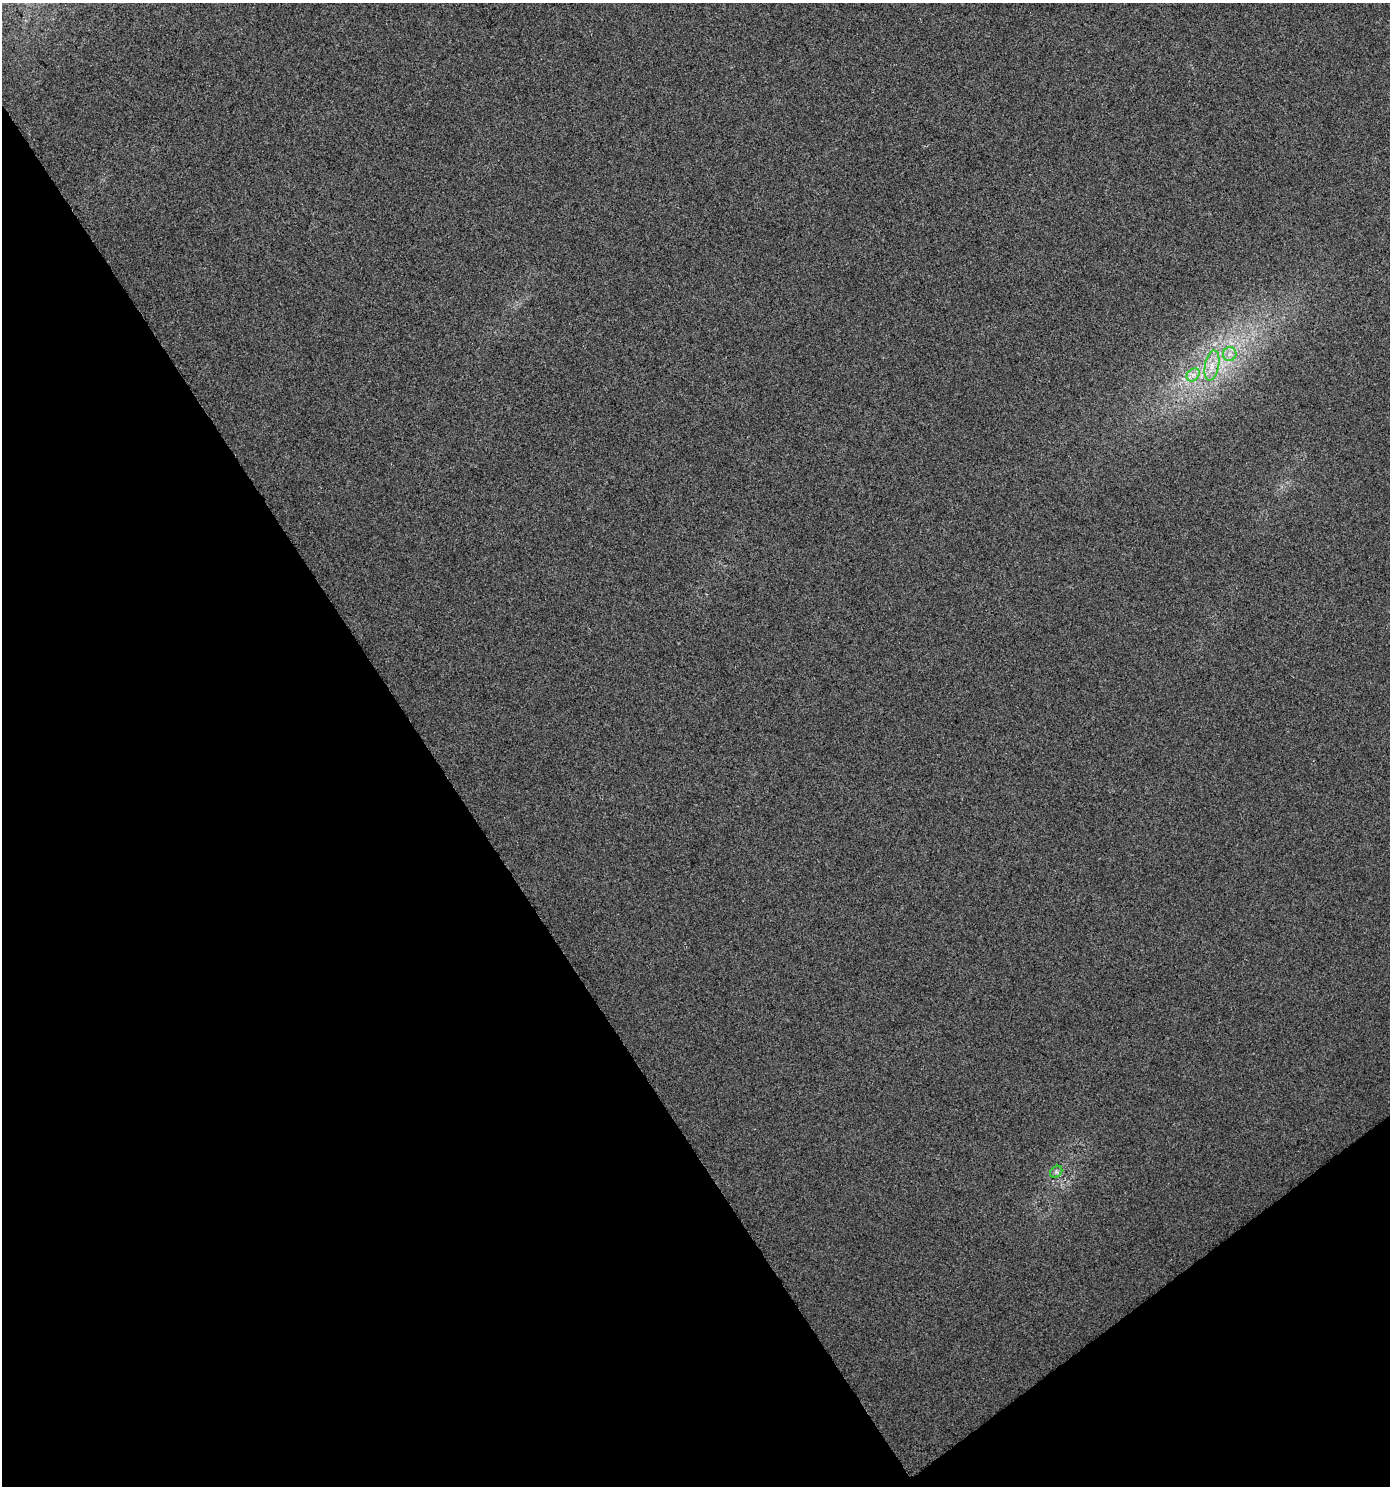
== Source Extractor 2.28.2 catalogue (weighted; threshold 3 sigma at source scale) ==
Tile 14 of 4 x 4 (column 2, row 4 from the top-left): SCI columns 1524-2911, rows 5-1488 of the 5874 x 5952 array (HDU 1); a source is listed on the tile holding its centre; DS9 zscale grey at full resolution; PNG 1392 x 1488 px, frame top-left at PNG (2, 3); each listed source drawn as its Kron ellipse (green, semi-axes under 4 px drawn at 4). Shown black and unused: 35% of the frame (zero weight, under 3 of 5 exposures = <1% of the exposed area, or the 3 px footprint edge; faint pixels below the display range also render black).
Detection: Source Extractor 2.28.2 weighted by HDU 2 'WHT'; one run over the whole footprint, this tile lists its part. Background 0.0274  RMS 0.035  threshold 0.16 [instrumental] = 3 sigma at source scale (4.5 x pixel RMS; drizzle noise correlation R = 1.50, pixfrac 1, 0.0396/0.0396 arcsec/px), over >= 5 px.
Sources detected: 4; all 4 listed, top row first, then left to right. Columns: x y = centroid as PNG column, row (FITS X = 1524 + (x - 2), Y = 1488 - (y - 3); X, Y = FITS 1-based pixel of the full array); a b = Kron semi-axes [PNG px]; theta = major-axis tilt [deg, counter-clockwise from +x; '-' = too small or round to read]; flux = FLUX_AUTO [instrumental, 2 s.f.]
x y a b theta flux
1230 354 7 6 - 16
1212 365 15 7 78 36
1193 375 7 5 44 15
1056 1172 7 5 45 8.1